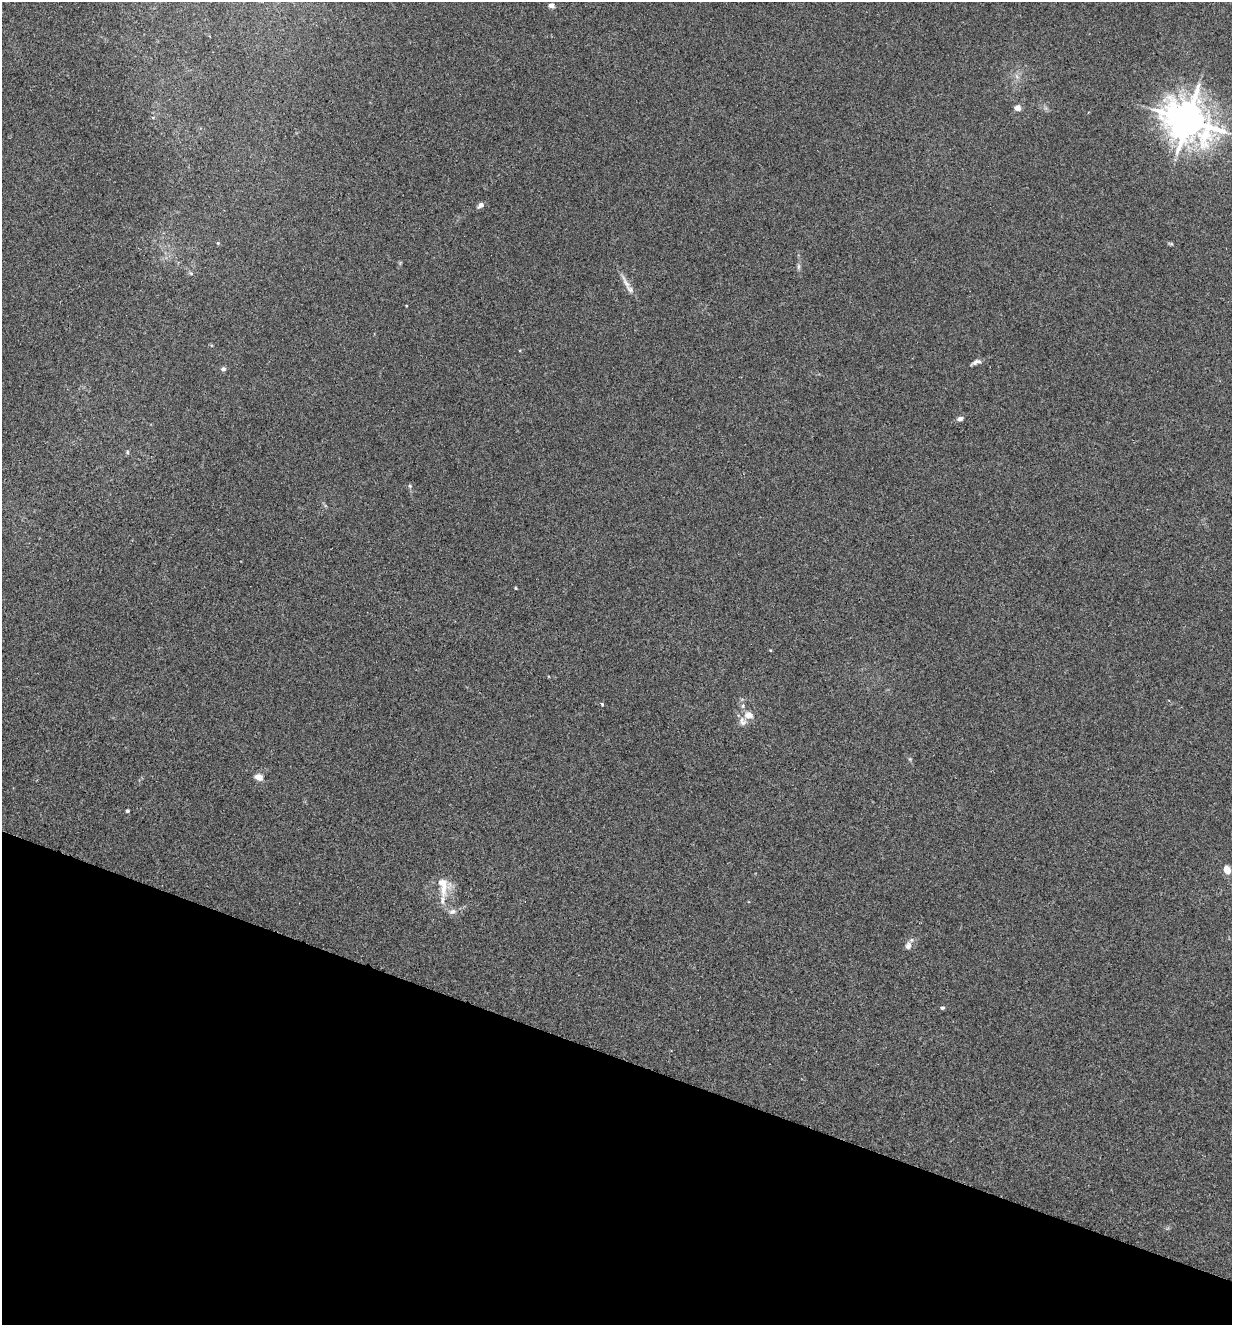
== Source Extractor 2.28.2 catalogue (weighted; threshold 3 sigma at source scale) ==
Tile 15 of 4 x 4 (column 3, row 4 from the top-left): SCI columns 2776-4005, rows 22-1344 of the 5423 x 5336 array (HDU 1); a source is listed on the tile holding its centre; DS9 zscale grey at full resolution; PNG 1234 x 1327 px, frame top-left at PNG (2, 2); no overlay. Shown black and unused: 20% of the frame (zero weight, under 2 of 3 exposures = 3% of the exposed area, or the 3 px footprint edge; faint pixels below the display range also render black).
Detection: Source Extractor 2.28.2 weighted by HDU 2 'WHT'; one run over the whole footprint, this tile lists its part. Background 0.0241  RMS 0.0062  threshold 0.0281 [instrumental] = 3 sigma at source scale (4.5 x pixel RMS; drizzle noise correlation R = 1.50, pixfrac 1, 0.05/0.05 arcsec/px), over >= 5 px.
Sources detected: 27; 2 inside a brighter listed object's ellipse — not listed separately; the other 25 listed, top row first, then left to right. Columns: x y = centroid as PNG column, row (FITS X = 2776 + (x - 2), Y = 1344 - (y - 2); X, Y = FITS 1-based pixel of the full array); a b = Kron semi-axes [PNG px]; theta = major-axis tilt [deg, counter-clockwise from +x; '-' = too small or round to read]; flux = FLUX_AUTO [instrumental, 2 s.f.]
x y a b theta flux
551 6 7 6 - 2
1017 108 5 4 - 6.1
153 117 5 3 - 0.59
1187 120 13 11 -31 1900
481 205 8 6 35 2.1
218 243 4 4 - 0.58
798 266 9 4 81 1.3
191 273 6 4 -2 0.83
626 283 24 5 -61 4.6
976 362 15 5 23 2.3
223 369 7 5 11 1.3
960 419 6 5 - 2.3
128 452 6 4 -89 0.79
410 486 5 4 - 0.74
516 588 4 3 - 0.53
770 650 4 3 - 0.47
602 704 5 3 - 0.53
743 706 7 5 71 1.3
748 715 12 10 -13 5.5
259 777 5 4 - 11
127 811 4 3 - 0.85
1227 870 9 6 -69 5.2
443 885 32 15 -82 13
908 946 11 8 70 2.9
942 1008 5 4 - 0.91